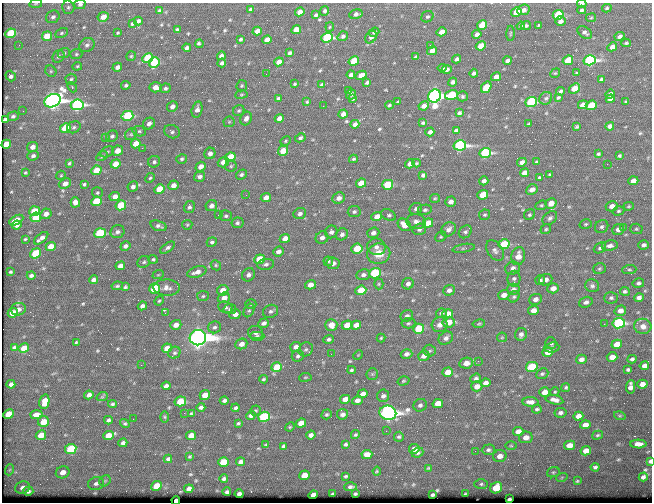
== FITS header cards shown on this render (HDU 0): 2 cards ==
NAXIS1  =                  650 / Width of table row in bytes
NAXIS2  =                  500 / Number of rows in table

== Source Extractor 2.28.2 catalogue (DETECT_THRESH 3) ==
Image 650 x 500 px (HDU 0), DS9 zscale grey, 1 PNG px = 1 image px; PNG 654 x 504 px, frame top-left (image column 1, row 500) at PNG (2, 3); each listed source drawn as its Kron ellipse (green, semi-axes under 4 px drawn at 4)
Background 364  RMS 1.2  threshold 3.73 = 3 sigma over >= 5 px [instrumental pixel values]
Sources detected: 568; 1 with non-positive FLUX_AUTO (blend fragments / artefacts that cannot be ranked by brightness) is neither listed nor drawn; of the other 567, the 500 brightest by FLUX_AUTO listed and drawn (67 fainter detections omitted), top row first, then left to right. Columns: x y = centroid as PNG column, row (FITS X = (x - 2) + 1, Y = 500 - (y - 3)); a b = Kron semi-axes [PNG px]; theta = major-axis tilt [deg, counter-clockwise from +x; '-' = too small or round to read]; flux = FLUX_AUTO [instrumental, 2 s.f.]
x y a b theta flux
36 4 6 3 9 86
80 4 6 4 15 270
582 4 4 3 - 180
68 7 7 6 - 180
607 8 5 4 - 120
251 9 3 3 - 130
523 10 6 5 - 390
582 10 4 4 - 160
160 11 3 3 - 120
325 11 5 4 - 180
300 12 5 4 - 770
516 12 5 4 - 2300
356 14 7 4 11 310
316 15 4 3 - 170
558 15 5 4 - 4900
53 17 7 6 - 250
103 17 6 4 27 690
427 17 6 5 - 180
591 18 5 4 - 96
138 21 4 4 - 260
560 21 5 4 - 330
132 24 3 3 - 120
482 25 5 4 - 3100
539 25 4 3 - 94
521 26 4 3 - 86
526 26 5 4 - 160
330 27 4 4 - 93
177 29 3 3 - 100
296 30 5 4 - 1400
257 31 4 4 - 490
374 32 5 4 - 160
442 32 5 4 - 670
585 32 8 5 -35 220
11 33 5 4 - 3600
61 33 6 4 28 140
118 33 4 3 - 91
510 33 8 3 89 100
477 34 4 4 - 310
47 36 5 4 - 1800
343 36 5 4 - 200
620 36 5 4 - 290
371 37 7 5 49 320
327 38 6 5 - 11000
241 39 3 3 - 150
267 40 5 4 - 750
626 43 4 3 - 110
199 44 4 3 - 180
19 45 3 2 - 90
87 45 8 6 34 280
430 45 3 2 - 130
481 46 5 4 - 1700
612 47 5 4 - 470
187 48 4 3 - 230
432 51 5 4 - 670
64 53 6 5 - 190
290 53 4 3 - 160
76 54 6 5 - 140
58 56 7 5 54 220
131 56 5 5 - 120
221 56 4 4 - 350
416 57 4 3 - 180
148 58 5 5 - 4000
457 59 4 3 - 260
568 60 5 4 - 2300
590 60 6 5 - 16000
354 61 5 4 - 3300
507 61 4 3 - 260
279 62 5 4 - 780
154 63 5 5 - 4400
222 63 4 3 - 240
77 66 5 4 - 99
117 67 5 4 - 400
442 68 4 3 - 130
447 69 5 4 - 260
51 71 6 5 - 140
474 73 4 3 - 230
555 73 5 4 - 93
576 73 3 2 - 110
266 74 2 2 - 96
351 75 4 3 - 310
361 75 6 4 27 670
11 76 5 4 - 230
496 77 5 4 - 620
71 79 5 5 - 170
601 79 4 3 - 200
367 82 4 3 - 190
453 82 4 4 - 240
295 84 3 2 - 99
126 85 4 4 - 170
322 85 4 3 - 210
242 86 6 5 - 120
72 87 6 4 -48 120
155 87 6 5 - 580
486 87 6 4 56 2300
165 88 5 4 - 170
574 88 6 4 39 1200
349 91 4 3 - 89
560 91 4 3 - 170
241 94 6 3 8 92
351 94 5 5 - 200
610 94 5 4 - 330
451 95 6 4 16 3600
435 96 7 6 - 45000
463 96 5 5 - 140
558 97 4 3 - 130
352 98 4 4 - 220
546 98 7 6 - 220
279 99 4 3 - 210
610 99 4 4 - 300
52 101 8 6 28 53000
307 102 3 3 - 89
398 102 3 3 - 95
531 102 6 5 - 10000
626 102 3 3 - 99
77 105 6 5 - 18000
389 105 4 3 - 100
583 105 5 4 - 780
591 105 5 4 - 2900
323 106 2 2 - 130
424 106 5 4 - 480
172 107 5 5 - 400
197 110 8 5 74 410
239 110 6 5 - 150
23 111 3 2 - 89
459 113 4 3 - 180
343 114 5 4 - 520
13 116 6 4 16 190
127 116 6 5 - 5000
279 118 5 4 - 640
246 119 7 5 63 410
5 120 4 3 - 240
229 122 5 5 - 120
423 123 4 3 - 120
149 124 6 5 - 370
355 124 4 4 - 370
529 124 3 2 - 100
610 126 4 4 - 350
74 127 7 5 30 200
577 127 4 3 - 100
65 128 5 4 - 3000
456 130 4 3 - 200
139 131 7 5 -12 160
172 132 8 6 -23 230
430 132 4 4 - 300
131 134 6 5 - 150
112 136 6 5 - 230
106 138 3 3 - 84
300 138 5 4 - 170
286 141 5 4 - 110
6 144 5 4 - 1400
136 144 5 4 - 1500
460 145 6 5 - 18000
32 147 5 5 - 470
142 148 2 2 - 660
118 151 5 5 - 860
283 151 5 5 - 1600
107 152 7 5 30 170
210 153 6 5 - 340
485 153 6 5 - 11000
598 154 4 3 - 110
33 156 6 4 23 220
102 156 6 4 31 120
619 156 3 3 - 110
230 157 5 4 - 3400
182 159 5 4 - 150
353 159 4 3 - 110
154 162 6 5 - 190
223 162 6 5 - 680
522 162 5 4 - 340
536 162 3 3 - 100
69 163 4 3 - 110
416 163 4 4 - 89
116 164 5 4 - 1200
410 164 5 4 - 460
607 164 2 2 - 220
231 166 6 5 - 140
201 167 5 4 - 620
96 170 5 4 - 1900
25 173 3 3 - 92
524 173 5 4 - 530
241 174 6 4 34 190
550 174 3 3 - 92
61 175 5 4 - 100
423 175 4 4 - 210
200 177 5 5 - 280
150 178 5 4 - 120
539 178 4 3 - 120
484 181 4 4 - 300
633 181 5 4 - 500
65 183 6 5 - 490
361 183 5 4 - 1500
84 184 4 3 - 130
173 185 5 5 - 500
388 185 5 5 - 4200
133 187 5 5 - 300
159 189 5 4 - 2000
532 190 6 5 - 540
97 193 5 5 - 140
246 195 3 2 - 91
483 195 5 4 - 2700
115 197 5 4 - 620
266 198 5 4 - 580
339 198 6 5 - 470
435 198 5 4 - 100
96 201 5 4 - 2900
75 202 5 4 - 520
451 202 6 5 - 400
551 203 6 5 - 850
121 205 5 4 - 2700
541 205 6 4 20 120
211 206 6 5 - 380
612 206 6 5 - 560
629 206 5 4 - 110
189 207 6 5 - 180
416 209 6 5 - 230
425 210 7 5 10 180
34 211 5 4 - 1700
618 211 6 4 17 130
354 212 6 5 - 200
46 214 6 5 - 540
300 214 6 5 - 260
218 215 2 2 - 84
388 215 8 5 -29 210
485 215 5 5 - 140
529 215 6 5 - 160
226 216 6 5 - 170
377 216 5 4 - 940
36 217 5 4 - 3000
550 218 8 5 41 240
16 220 7 4 28 1000
416 221 10 7 -7 390
237 223 6 5 - 190
428 223 5 4 - 1600
586 224 6 5 - 140
17 225 5 4 - 350
187 225 5 5 - 120
404 225 7 5 -39 980
158 226 8 5 -17 230
602 227 7 6 - 210
623 227 3 2 - 270
419 229 7 5 18 240
449 229 8 6 41 360
546 229 6 4 33 130
618 229 6 5 - 460
636 229 6 5 - 130
117 232 7 6 - 260
331 232 6 6 - 260
465 232 7 5 44 210
100 233 5 5 - 6100
373 233 6 5 - 330
342 234 6 5 - 280
441 237 6 5 - 120
41 238 8 4 39 420
285 238 5 4 - 610
322 238 6 6 - 360
25 239 4 3 - 93
212 242 5 4 - 170
504 244 6 5 - 4700
644 245 5 4 - 250
51 246 5 4 - 1000
125 246 5 4 - 280
610 246 8 5 9 360
376 247 9 8 - 410
167 248 8 4 35 210
357 248 6 5 - 2600
464 248 11 3 9 160
600 248 7 5 35 190
495 251 11 7 -56 360
278 252 6 5 - 410
35 253 6 5 - 2200
379 254 11 10 - 1400
518 256 9 7 76 850
153 259 5 4 - 120
259 259 5 4 - 2400
328 261 5 4 - 130
144 262 6 5 - 160
333 263 6 6 - 420
266 264 8 5 8 240
216 265 5 4 - 130
120 266 5 4 - 530
513 268 7 6 - 360
599 269 6 5 - 150
629 270 7 4 3 150
10 272 3 3 - 120
197 272 10 5 17 510
375 273 6 5 - 6600
158 275 6 3 19 98
248 275 7 6 - 300
363 275 7 5 11 290
31 276 4 3 - 200
514 279 8 6 87 220
93 280 4 4 - 310
540 280 5 5 - 150
546 280 7 5 21 410
638 283 6 5 - 200
379 284 5 5 - 110
408 284 6 5 - 320
310 285 5 4 - 620
117 286 6 4 10 140
592 286 7 6 - 230
125 287 4 4 - 130
167 288 13 8 -2 500
553 288 6 5 - 600
155 289 5 5 - 5300
513 289 6 5 - 270
223 290 6 5 - 840
361 290 5 4 - 2200
449 290 6 5 - 340
625 291 5 4 - 160
504 295 6 5 - 600
203 296 6 5 - 130
514 297 6 5 - 150
639 297 5 4 - 330
224 298 6 5 - 680
611 298 7 6 - 200
535 299 6 5 - 380
159 301 5 4 - 110
586 302 7 5 19 250
251 304 5 5 - 110
142 306 4 4 - 290
225 307 7 5 -22 190
18 309 7 6 - 390
230 309 6 5 - 190
533 310 5 4 - 690
249 311 7 5 61 160
271 311 8 6 22 250
620 311 6 5 - 510
13 313 5 4 - 1200
165 313 3 3 - 87
441 313 5 4 - 160
235 314 6 5 - 410
448 314 5 4 - 1100
407 316 6 5 - 230
449 322 6 5 - 800
264 323 5 4 - 300
408 323 7 5 5 160
619 323 6 5 - 12000
479 324 6 4 9 110
604 324 2 2 - 320
176 325 5 5 - 550
331 325 6 6 - 890
347 325 5 4 - 1600
356 325 5 4 - 660
440 325 8 7 - 380
643 326 8 7 - 480
215 327 6 6 - 210
419 329 5 5 - 3400
256 332 7 6 - 310
521 334 6 6 - 280
257 336 7 4 0 170
502 337 5 4 - 130
198 338 8 7 - 110000
381 338 4 4 - 100
446 338 8 6 36 320
329 339 5 4 - 180
76 342 3 3 - 97
551 343 6 5 - 210
241 344 6 5 - 520
617 344 5 4 - 1100
14 347 4 3 - 160
296 347 5 5 - 400
552 347 7 5 8 180
24 348 5 4 - 1100
167 348 5 4 - 1000
306 349 7 6 - 200
429 350 6 6 - 150
548 352 5 4 - 890
174 353 6 5 - 160
331 354 2 2 - 180
406 354 6 5 - 300
358 355 5 4 - 85
298 356 6 5 - 210
424 356 6 5 - 430
612 357 5 4 - 730
581 359 5 4 - 410
632 359 4 4 - 180
478 361 3 2 - 160
466 363 7 5 11 760
141 365 2 2 - 84
644 366 5 4 - 430
277 367 5 4 - 2500
532 367 6 5 - 3900
351 370 4 3 - 130
628 370 4 3 - 170
448 372 5 4 - 1200
372 374 6 5 - 160
542 374 6 5 - 150
305 377 6 3 8 84
476 378 5 4 - 210
263 379 4 3 - 120
403 381 6 4 16 120
485 383 5 4 - 380
11 384 4 4 - 270
642 384 5 4 - 690
166 386 4 4 - 250
477 386 5 5 - 570
566 387 4 4 - 120
630 387 7 4 83 460
544 392 5 4 - 790
555 392 4 4 - 89
363 394 5 4 - 480
89 395 5 4 - 350
205 395 5 4 - 930
383 396 6 6 - 280
102 397 6 3 19 92
345 399 5 4 - 740
224 400 4 3 - 200
357 400 5 4 - 360
554 400 9 4 -13 410
180 401 6 5 - 2300
44 402 7 5 78 910
530 402 8 4 -3 460
112 404 4 3 - 120
438 404 5 4 - 1200
420 405 7 6 - 230
201 407 4 3 - 250
236 408 4 3 - 180
537 409 5 4 - 140
255 411 5 5 - 110
184 413 2 2 - 87
191 413 3 3 - 110
388 413 8 7 - 49000
560 413 6 5 - 240
8 414 5 4 - 1300
327 414 5 4 - 130
342 414 5 5 - 330
37 415 6 4 4 670
251 415 5 4 - 300
578 416 5 4 - 600
620 416 6 4 -17 97
165 417 6 4 -88 120
264 417 6 5 - 7500
133 419 2 2 - 140
108 420 4 3 - 180
43 422 5 5 - 1500
238 423 3 3 - 110
301 423 5 4 - 930
125 424 5 4 - 120
585 425 5 4 - 650
290 427 5 4 - 92
386 431 2 2 - 410
518 432 5 4 - 640
41 435 5 4 - 1400
108 435 5 4 - 1100
311 435 5 4 - 350
355 435 4 4 - 140
598 435 6 4 16 120
191 436 5 4 - 910
399 437 5 5 - 150
526 437 7 6 - 660
123 443 4 4 - 260
346 444 4 3 - 140
638 444 8 4 -1 530
266 445 3 2 - 86
569 445 5 4 - 870
283 446 4 3 - 160
511 446 5 3 - 96
71 449 6 5 - 4400
414 449 5 5 - 630
488 450 7 5 3 210
475 451 2 2 - 260
586 451 5 4 - 800
417 453 6 5 - 200
367 455 5 4 - 860
190 456 3 3 - 85
500 456 7 6 - 630
168 459 4 4 - 200
650 461 4 3 - 190
223 462 5 5 - 1700
241 462 4 4 - 300
595 467 4 4 - 170
428 468 3 3 - 85
9 470 6 3 70 92
377 471 4 4 - 84
63 472 7 6 - 670
553 472 6 5 - 140
304 475 5 4 - 1000
346 476 4 3 - 110
562 477 6 3 19 98
643 477 4 4 - 230
224 479 4 3 - 180
105 481 6 5 - 130
577 481 4 4 - 100
96 484 8 6 13 290
481 484 7 5 1 160
157 486 5 4 - 2200
351 487 6 3 3 190
23 488 7 6 - 450
496 488 6 5 - 2400
189 489 5 4 - 360
28 491 5 4 - 240
227 492 4 3 - 160
239 494 4 3 - 250
332 494 3 3 - 110
355 494 3 3 - 95
465 494 4 3 - 84
313 495 5 4 - 560
432 495 3 3 - 120
509 499 4 3 - 190
176 501 4 3 - 1800
At the frame edge (FLAGS 8, measured only in part): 5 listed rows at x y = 36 4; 80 4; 582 4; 650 461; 176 501
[67 fainter detections neither listed nor drawn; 1 non-positive-flux detection neither listed nor drawn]